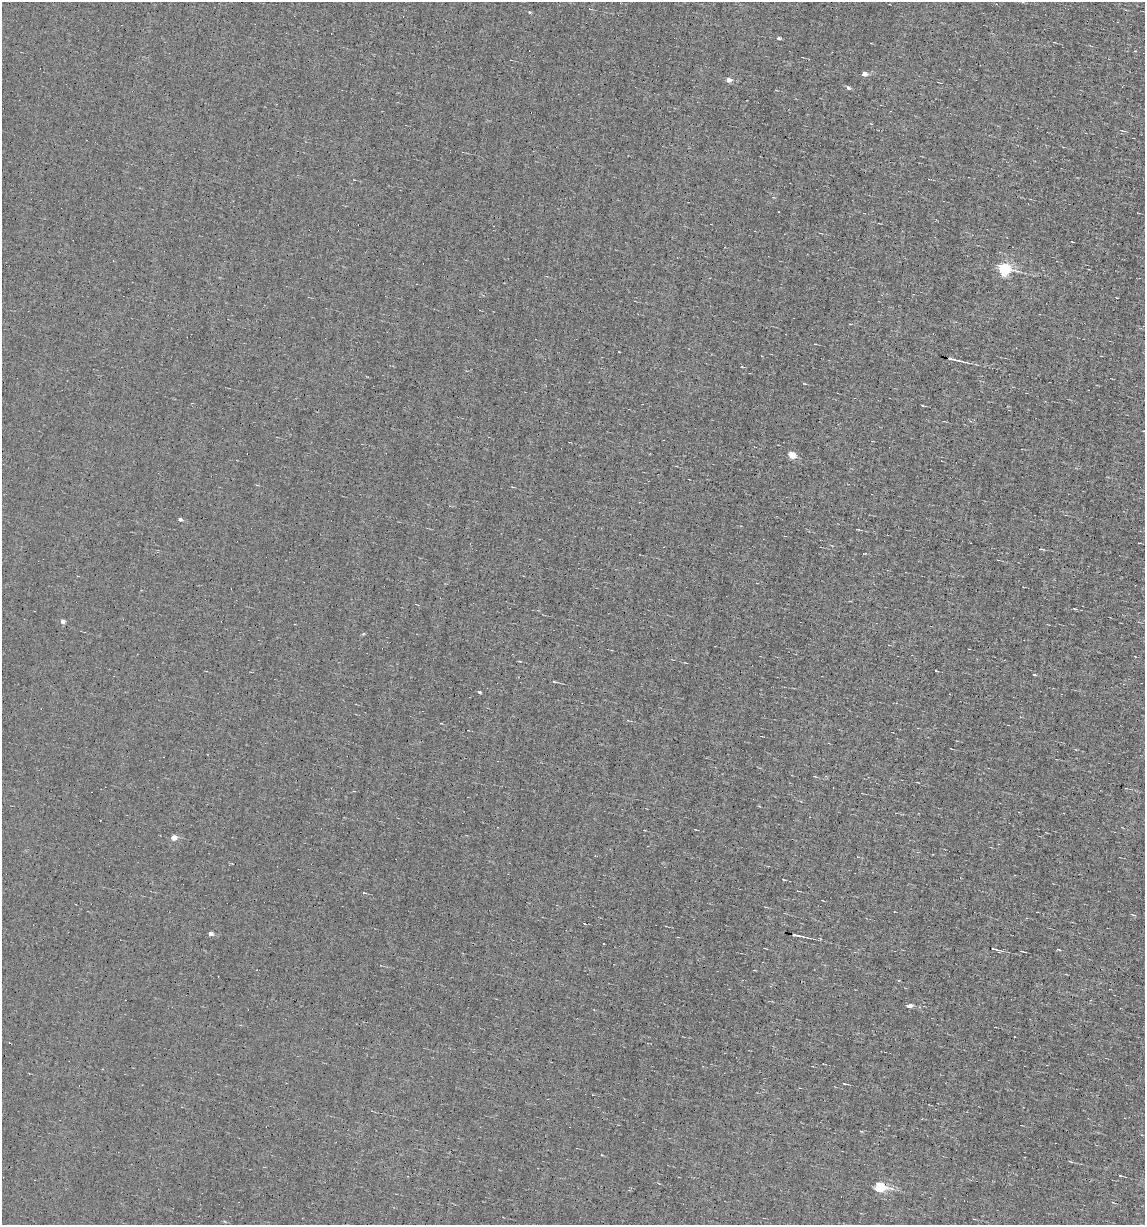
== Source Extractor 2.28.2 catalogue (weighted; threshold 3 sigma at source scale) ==
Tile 6 of 4 x 4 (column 2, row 2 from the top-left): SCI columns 1259-2401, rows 2449-3671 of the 4919 x 4895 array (HDU 1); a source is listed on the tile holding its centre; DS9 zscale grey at full resolution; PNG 1147 x 1227 px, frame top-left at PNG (2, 2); no overlay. Shown black and unused: <1% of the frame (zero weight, under 5 of 9 exposures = <1% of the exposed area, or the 3 px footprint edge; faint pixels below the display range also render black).
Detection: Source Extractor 2.28.2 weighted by HDU 2 'WHT'; one run over the whole footprint, this tile lists its part. Background 0.0012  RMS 0.038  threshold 0.157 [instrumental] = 3 sigma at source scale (4.09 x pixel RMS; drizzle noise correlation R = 1.36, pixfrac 0.8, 0.05/0.05 arcsec/px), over >= 5 px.
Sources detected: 39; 9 cosmic-ray / hot-pixel residue — not listed; the other 30 listed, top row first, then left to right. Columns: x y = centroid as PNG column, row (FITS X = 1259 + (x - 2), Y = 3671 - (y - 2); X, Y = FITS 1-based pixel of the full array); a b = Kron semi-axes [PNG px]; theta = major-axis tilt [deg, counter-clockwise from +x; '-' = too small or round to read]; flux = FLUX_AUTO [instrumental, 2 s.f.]
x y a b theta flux
529 12 4 4 - 3.6
779 38 4 3 - 8.8
864 73 4 4 - 31
728 80 5 4 - 23
848 87 5 4 - 8.2
1121 130 5 2 - 3.5
1004 269 6 5 - 580
954 359 21 3 -13 25
922 405 4 2 - 3
791 455 5 4 - 93
180 519 5 4 - 11
858 529 4 2 - 2.7
1043 549 6 2 -13 3.5
1075 609 4 3 - 3.3
63 621 4 4 - 18
363 633 4 3 - 4.4
936 671 3 2 - 3.6
555 682 7 2 -10 4.4
479 692 4 3 - 6.5
173 837 4 4 - 39
364 893 5 3 - 2.6
210 933 5 3 - 13
798 936 17 3 -12 18
995 949 10 3 -16 7.9
909 1006 5 3 - 25
845 1084 7 2 -10 4.1
861 1131 4 3 - 3.1
1070 1161 5 3 - 2.9
1120 1175 4 3 - 2.7
879 1187 6 5 - 300
Overlapping masked pixels (flux is a lower limit): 1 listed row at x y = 954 359